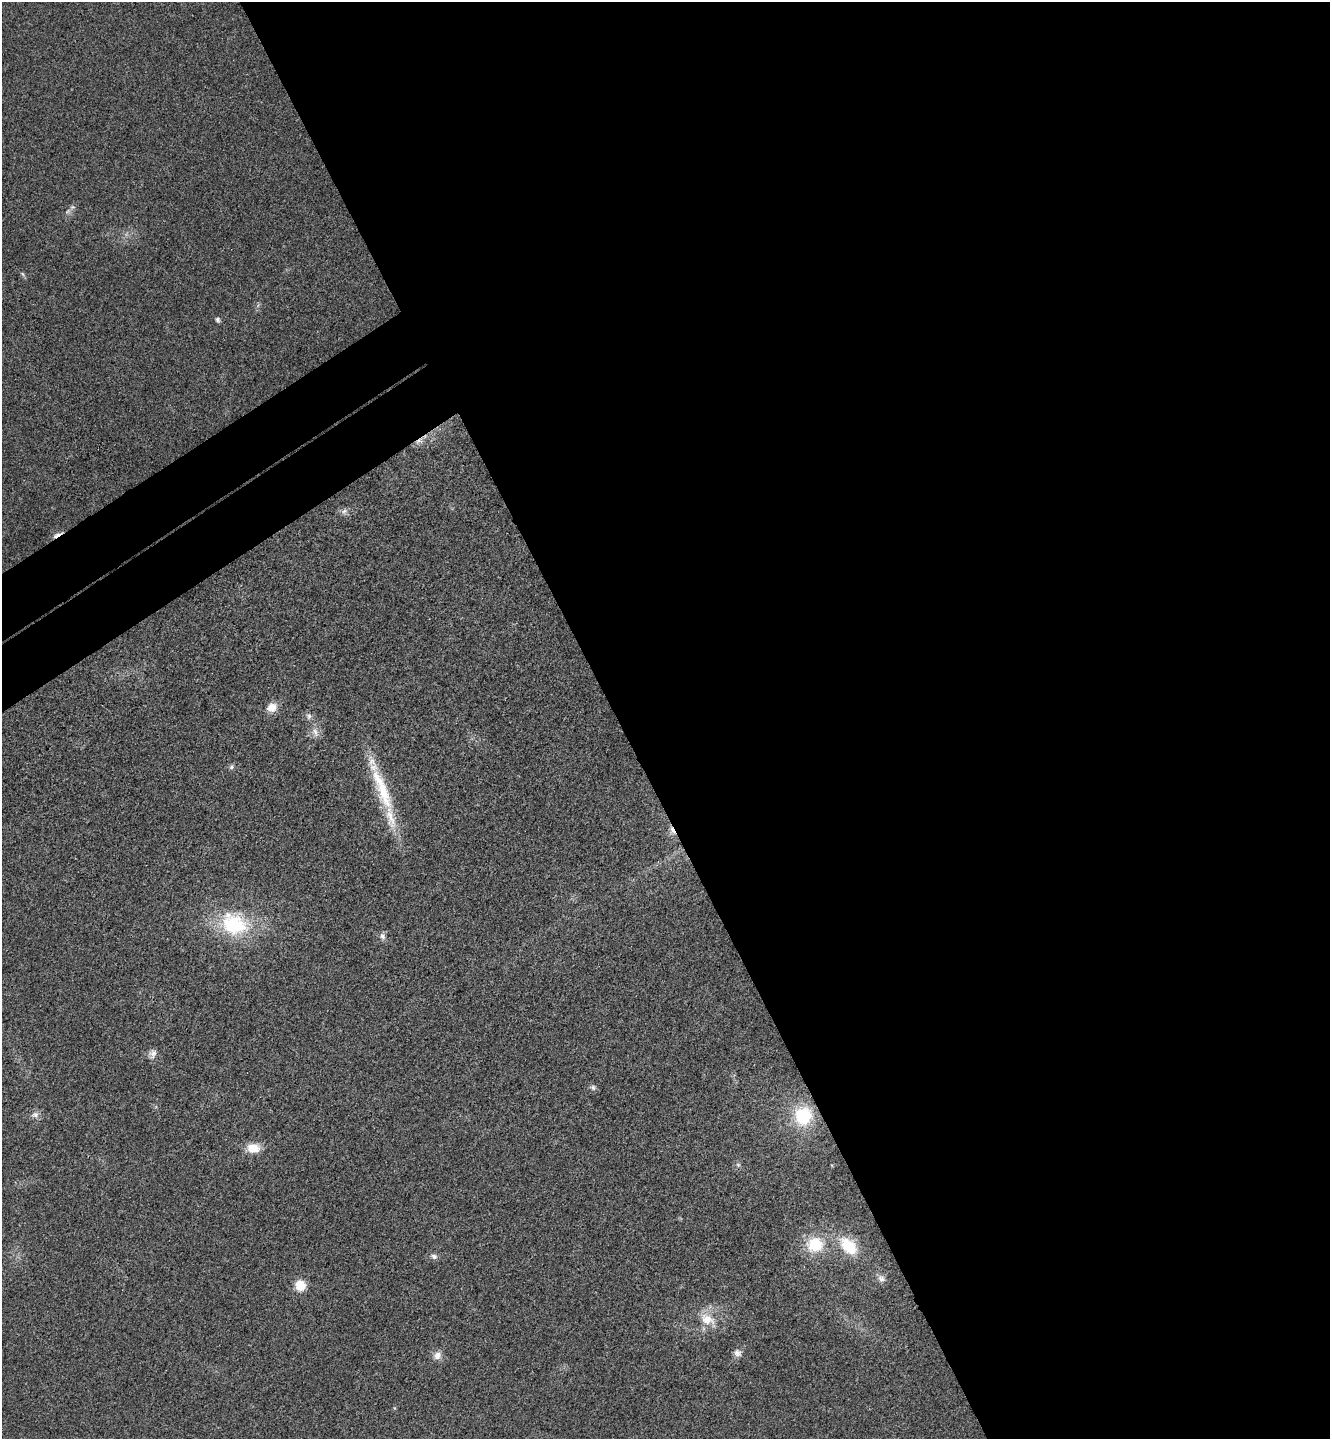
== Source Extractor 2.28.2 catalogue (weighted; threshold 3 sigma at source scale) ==
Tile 8 of 4 x 4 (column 4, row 2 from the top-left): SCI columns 4175-5502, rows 2928-4364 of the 5825 x 5852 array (HDU 1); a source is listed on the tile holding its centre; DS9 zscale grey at full resolution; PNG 1332 x 1441 px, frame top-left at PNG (2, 2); no overlay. Shown black and unused: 57% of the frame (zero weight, under 3 of 4 exposures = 6% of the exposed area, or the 3 px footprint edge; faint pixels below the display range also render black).
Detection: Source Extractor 2.28.2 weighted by HDU 2 'WHT'; one run over the whole footprint, this tile lists its part. Background 0.0204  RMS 0.0063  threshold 0.0285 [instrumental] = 3 sigma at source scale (4.5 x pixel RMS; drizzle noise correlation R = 1.50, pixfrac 1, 0.05/0.05 arcsec/px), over >= 5 px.
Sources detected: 28; all 28 listed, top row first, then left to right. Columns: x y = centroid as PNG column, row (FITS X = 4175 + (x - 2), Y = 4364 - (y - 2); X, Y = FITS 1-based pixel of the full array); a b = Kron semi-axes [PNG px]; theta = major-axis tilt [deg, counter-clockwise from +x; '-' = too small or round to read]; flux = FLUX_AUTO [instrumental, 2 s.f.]
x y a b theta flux
72 207 8 6 20 1.8
23 274 8 4 -43 1.1
217 319 6 5 - 1.8
419 441 13 7 25 3.8
344 511 11 6 30 2.5
57 535 13 4 32 3
272 707 12 11 - 7.1
309 716 9 7 -81 2.4
315 732 15 9 -66 4.9
231 767 7 6 - 1.5
382 790 89 14 -69 41
672 830 12 5 -66 3.5
234 924 37 29 -19 52
382 936 10 7 -65 2.6
152 1054 13 10 73 3.6
593 1087 8 7 - 1.8
35 1115 11 8 10 3.2
803 1116 23 21 88 29
253 1148 16 11 -1 10
738 1165 6 5 - 1.3
815 1245 20 18 -3 23
849 1246 24 15 -47 22
434 1256 10 7 -19 2.4
881 1278 12 9 -47 3.3
300 1285 10 10 - 13
707 1319 23 15 -27 14
737 1353 11 10 - 3.5
437 1355 11 10 - 4.5
Overlapping masked pixels (flux is a lower limit): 3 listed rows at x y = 419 441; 57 535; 672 830